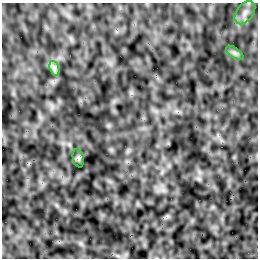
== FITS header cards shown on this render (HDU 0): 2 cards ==
NAXIS1  =                  256 /Number of positions along axis 1
NAXIS2  =                  256 /Number of positions along axis 2

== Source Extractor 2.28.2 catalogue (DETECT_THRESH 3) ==
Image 256 x 256 px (HDU 0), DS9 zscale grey, 1 PNG px = 1 image px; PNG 260 x 260 px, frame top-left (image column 1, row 256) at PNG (2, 3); each listed source drawn as its Kron ellipse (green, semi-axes under 4 px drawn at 4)
Background -6.73e-04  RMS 0.0035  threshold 0.0104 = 3 sigma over >= 5 px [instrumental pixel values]
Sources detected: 4; all 4 listed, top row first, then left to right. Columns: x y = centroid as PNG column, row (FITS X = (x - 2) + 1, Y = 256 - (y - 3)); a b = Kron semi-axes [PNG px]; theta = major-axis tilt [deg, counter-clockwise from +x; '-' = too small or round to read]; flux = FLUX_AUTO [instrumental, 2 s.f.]
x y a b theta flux
245 13 13 8 52 1.7
235 53 10 5 -35 0.7
54 68 7 4 -72 0.69
78 158 9 5 -77 0.47